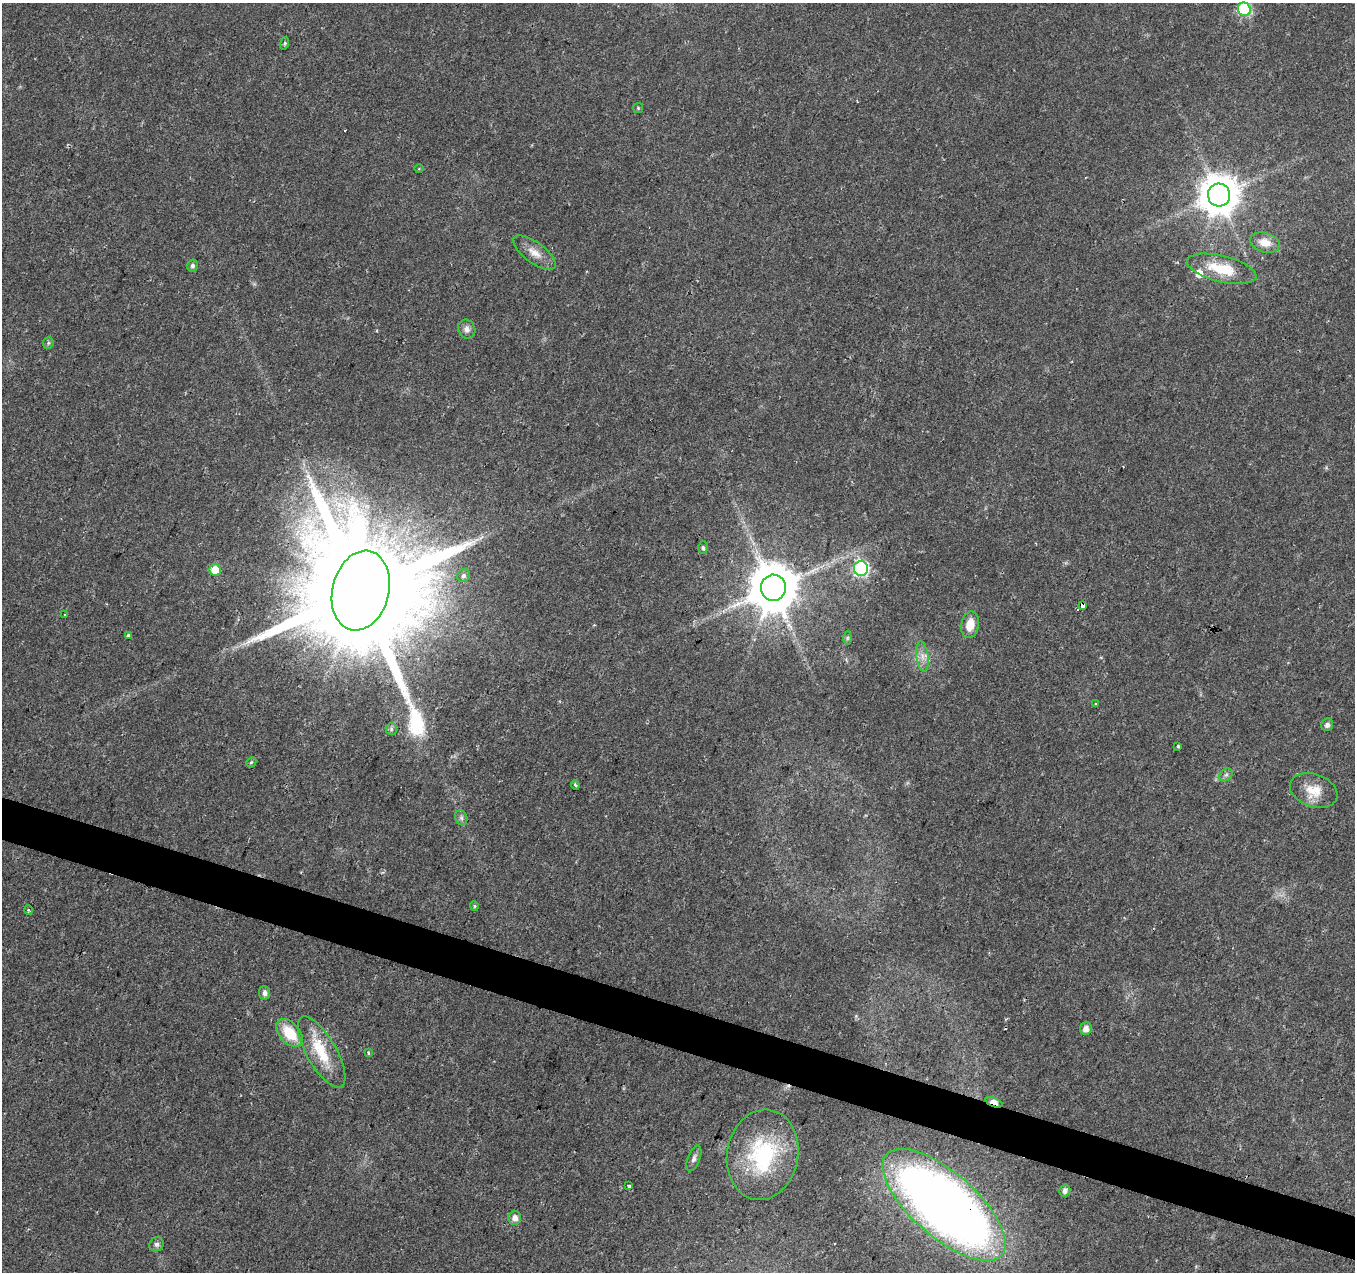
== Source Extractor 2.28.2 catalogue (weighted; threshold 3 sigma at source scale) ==
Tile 6 of 4 x 4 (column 2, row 2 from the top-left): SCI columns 1354-2706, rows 2755-4024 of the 5423 x 5572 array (HDU 1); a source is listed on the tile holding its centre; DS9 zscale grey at full resolution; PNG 1357 x 1274 px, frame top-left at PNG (2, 3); each listed source drawn as its Kron ellipse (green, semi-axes under 4 px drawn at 4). Shown black and unused: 3% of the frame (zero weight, under 2 of 3 exposures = <1% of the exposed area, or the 3 px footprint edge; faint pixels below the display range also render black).
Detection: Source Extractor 2.28.2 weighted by HDU 2 'WHT'; one run over the whole footprint, this tile lists its part. Background 0.023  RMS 0.0028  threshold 0.0128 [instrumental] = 3 sigma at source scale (4.5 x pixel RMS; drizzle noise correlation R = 1.50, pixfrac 1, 0.0396/0.0396 arcsec/px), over >= 5 px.
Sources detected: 52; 4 cosmic-ray / hot-pixel residue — neither listed nor drawn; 1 inside a brighter listed object's ellipse — not listed separately; the other 47 listed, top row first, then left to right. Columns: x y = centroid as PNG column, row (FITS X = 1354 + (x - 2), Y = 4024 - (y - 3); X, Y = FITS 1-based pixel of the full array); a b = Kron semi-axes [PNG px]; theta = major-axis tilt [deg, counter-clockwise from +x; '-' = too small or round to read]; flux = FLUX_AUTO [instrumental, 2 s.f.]
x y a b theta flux
1244 9 6 6 - 34
285 43 6 4 74 0.43
638 108 5 5 - 0.34
419 169 4 3 - 0.26
1219 195 11 11 - 830
1265 242 15 9 -16 3.3
534 253 25 10 -37 3.5
193 266 6 5 - 0.89
1222 269 35 13 -14 9.6
467 329 9 8 - 1.5
48 343 6 5 - 0.49
703 548 6 5 - 0.52
861 569 7 7 - 59
215 570 6 5 - 5.9
464 576 7 6 - 0.8
773 588 13 12 - 1500
361 591 40 28 76 13000
1082 605 4 3 - 8.5
65 614 3 3 - 0.38
970 625 13 8 79 4.2
128 635 3 3 - 2.8
847 638 7 4 89 0.47
922 656 15 6 -83 2
1095 704 3 3 - 0.41
1327 725 6 6 - 1.1
391 729 6 5 - 0.57
1178 746 3 3 - 0.8
251 762 5 4 - 0.36
1226 775 7 5 42 0.7
575 785 5 4 - 0.49
1314 790 24 16 -19 5.6
461 818 8 6 -69 0.71
474 906 5 4 - 0.44
28 910 5 3 - 0.31
265 993 7 5 -84 1.1
1086 1028 6 5 - 1.9
289 1033 16 10 -48 9
321 1052 40 15 -60 11
368 1053 3 3 - 0.91
994 1102 9 4 -21 4.5
763 1155 45 35 79 29
694 1158 13 6 69 1.2
629 1186 3 3 - 1.1
1065 1190 6 5 - 1.3
944 1205 77 32 -41 260
515 1218 7 6 - 1.6
156 1244 7 7 - 0.94
Overlapping masked pixels (flux is a lower limit): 5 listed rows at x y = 773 588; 361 591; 1082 605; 994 1102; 944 1205
Isophote crosses this tile's border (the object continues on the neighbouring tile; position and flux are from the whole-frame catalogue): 1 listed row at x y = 1244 9